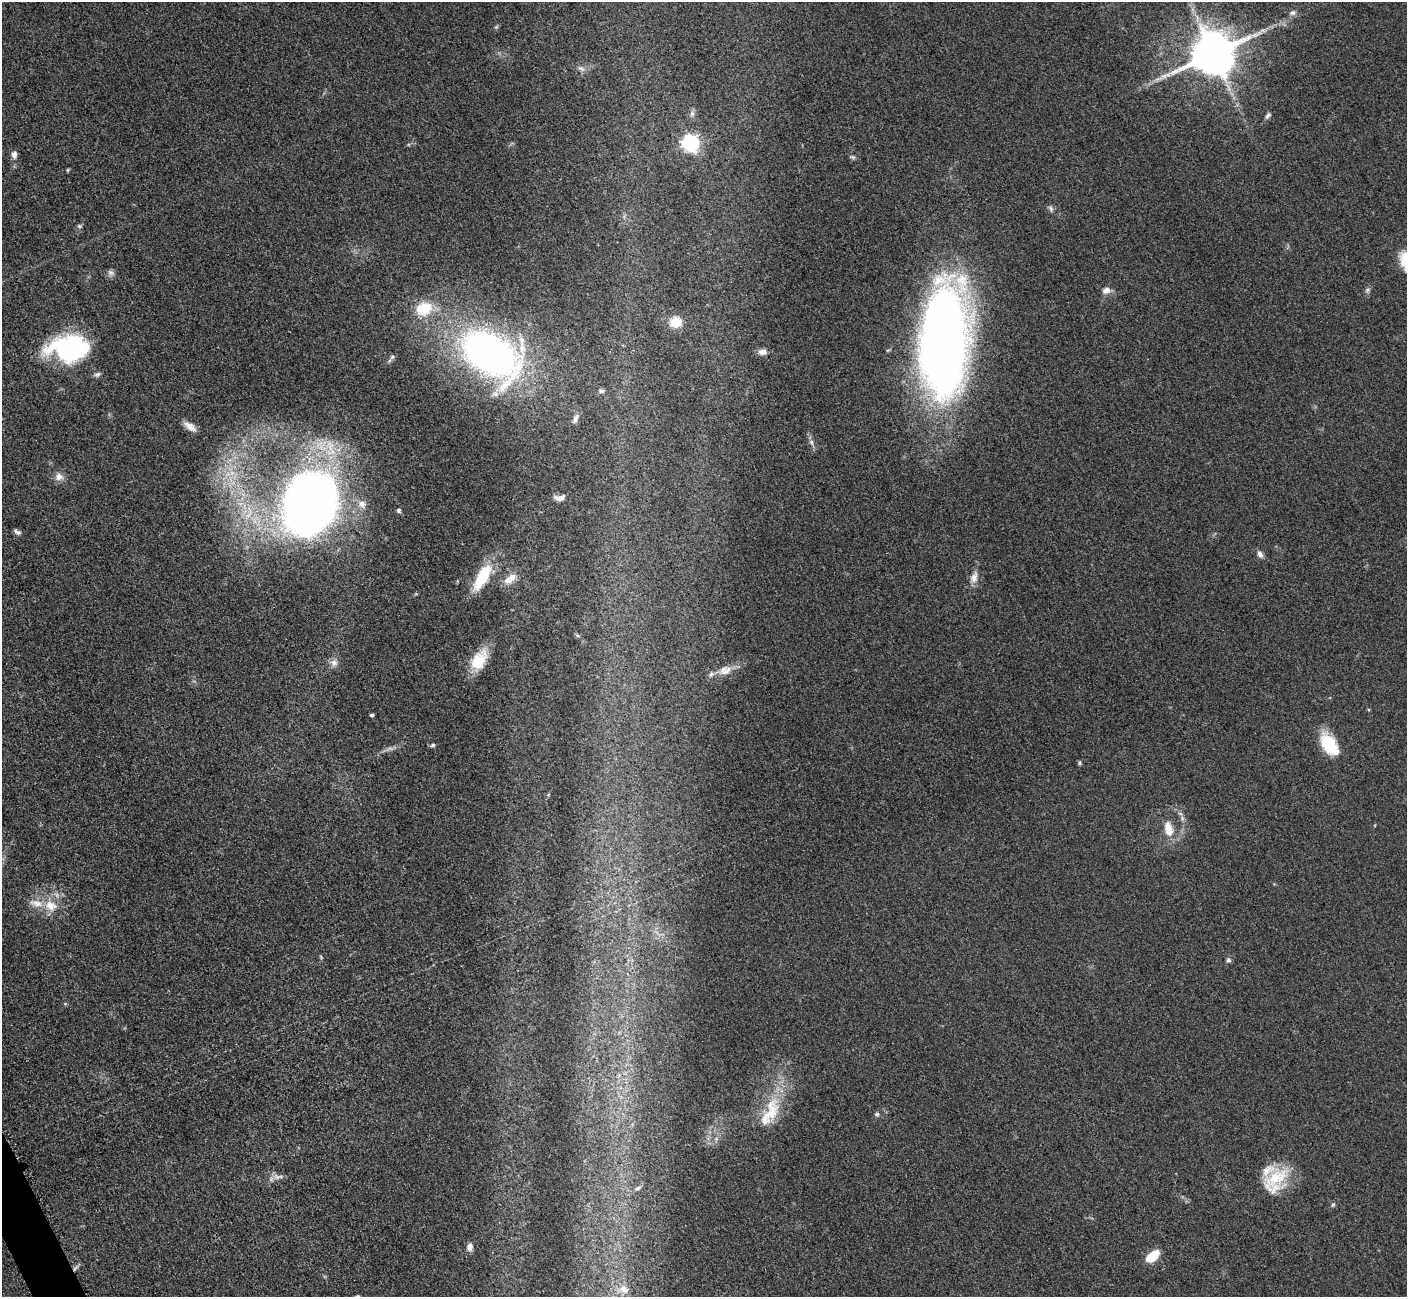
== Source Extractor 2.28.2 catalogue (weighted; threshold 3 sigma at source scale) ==
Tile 7 of 4 x 4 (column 3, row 2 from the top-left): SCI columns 2873-4277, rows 2779-4073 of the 5698 x 5663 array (HDU 1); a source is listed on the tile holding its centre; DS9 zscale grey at full resolution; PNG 1409 x 1299 px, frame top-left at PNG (2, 2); no overlay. Shown black and unused: <1% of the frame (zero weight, under 3 of 5 exposures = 3% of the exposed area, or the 3 px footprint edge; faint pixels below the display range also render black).
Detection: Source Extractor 2.28.2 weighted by HDU 2 'WHT'; one run over the whole footprint, this tile lists its part. Background 0.0534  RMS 0.006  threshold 0.0269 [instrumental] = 3 sigma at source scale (4.5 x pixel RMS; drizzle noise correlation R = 1.50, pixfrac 1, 0.05/0.05 arcsec/px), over >= 5 px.
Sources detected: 64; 1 too faint to see at this stretch — not listed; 4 inside a brighter listed object's ellipse — not listed separately; the other 59 listed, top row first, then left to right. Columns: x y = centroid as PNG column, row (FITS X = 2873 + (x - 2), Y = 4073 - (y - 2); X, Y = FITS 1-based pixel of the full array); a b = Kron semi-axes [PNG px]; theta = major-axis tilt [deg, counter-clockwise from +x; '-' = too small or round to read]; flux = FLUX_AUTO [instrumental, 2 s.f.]
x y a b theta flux
1293 13 11 7 16 2.3
496 27 6 4 43 0.89
1213 53 14 11 25 2700
581 68 12 6 -36 2.2
692 113 8 6 89 2
1268 116 8 5 57 1.8
691 143 8 7 - 170
14 154 9 7 -85 3
852 157 9 5 -15 1.2
68 170 5 4 - 0.77
1051 209 9 6 -62 1.7
79 226 7 5 -2 1.1
1406 261 26 18 -75 17
111 273 10 8 -28 2.3
1106 290 10 8 27 3.8
1367 290 9 6 52 1.5
424 309 18 14 23 20
676 322 14 12 5 11
944 341 102 40 86 620
68 348 42 25 1 80
762 352 10 7 3 3.2
490 354 54 34 -32 300
392 357 7 5 46 1.2
97 374 9 6 22 1.6
601 391 9 6 -14 1.4
576 418 12 6 64 2.5
190 427 20 8 -37 5.1
811 442 8 5 -62 1.9
59 477 11 10 - 4.2
560 498 13 6 3 4
309 504 43 34 74 650
362 504 13 10 -35 5.3
399 510 5 5 - 1.3
17 532 9 5 -38 1.7
1260 554 9 6 -61 2.7
482 577 33 12 60 25
974 578 17 9 72 5.2
510 579 18 9 36 6.9
578 636 6 4 -19 0.93
479 660 27 15 59 16
334 663 10 9 - 3.4
725 670 21 13 22 8.2
372 715 4 3 - 1.1
433 745 7 5 16 1.1
1329 745 26 14 -55 26
1080 763 7 4 82 0.83
1180 813 7 4 -20 1.1
1168 829 19 11 -76 9.9
51 906 20 16 -31 13
1228 960 7 6 - 1.5
877 1114 6 6 - 1.2
766 1118 79 15 68 25
277 1177 11 8 -21 3.3
1276 1178 41 22 28 27
638 1188 11 6 35 2.8
1333 1205 6 5 - 0.95
470 1247 8 6 88 3
1152 1256 15 8 40 14
623 1289 18 12 -19 9.3
Isophote crosses this tile's border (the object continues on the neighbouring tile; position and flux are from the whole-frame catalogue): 1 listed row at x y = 1406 261